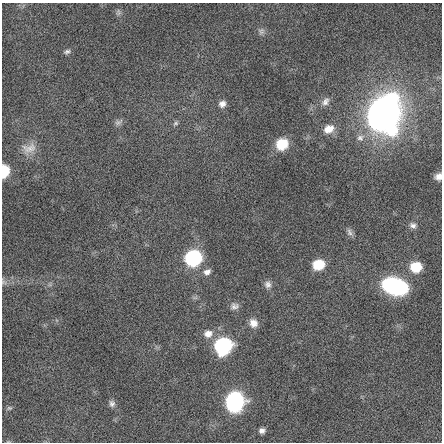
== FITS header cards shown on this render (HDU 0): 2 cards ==
NAXIS1  =                  440 / length of data axis 1
NAXIS2  =                  440 / length of data axis 2

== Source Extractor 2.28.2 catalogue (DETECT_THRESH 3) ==
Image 440 x 440 px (HDU 0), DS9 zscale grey, 1 PNG px = 1 image px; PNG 444 x 444 px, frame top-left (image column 1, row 440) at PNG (2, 3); no overlay
Background -0.0248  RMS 1.7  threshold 5.18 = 3 sigma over >= 5 px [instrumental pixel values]
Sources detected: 32; all 32 listed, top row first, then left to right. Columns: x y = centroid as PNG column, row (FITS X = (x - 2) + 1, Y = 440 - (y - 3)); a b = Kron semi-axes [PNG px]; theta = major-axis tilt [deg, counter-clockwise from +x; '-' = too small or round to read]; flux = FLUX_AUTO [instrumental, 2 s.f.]
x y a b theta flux
118 12 9 7 82 360
261 31 9 8 - 390
67 52 9 6 21 320
392 98 15 12 30 4000
325 102 13 9 51 710
222 104 9 8 - 620
382 114 27 25 -82 65000
118 122 12 6 29 400
176 123 8 5 31 250
329 129 13 10 27 1400
360 138 11 9 19 740
282 144 12 10 37 3100
29 148 22 14 17 1500
4 171 8 6 81 6400
438 177 8 7 - 650
413 225 9 7 -24 460
349 232 11 7 -70 410
193 258 10 9 - 24000
318 265 10 8 19 3200
416 267 11 10 - 2900
207 272 10 7 30 590
4 282 9 6 -47 330
268 284 9 9 - 540
395 286 19 12 -16 18000
234 306 11 9 4 540
253 323 11 10 - 950
208 334 12 10 12 1100
223 346 10 9 - 26000
235 402 14 13 - 15000
112 403 9 8 - 450
9 408 7 6 - 220
262 431 7 6 - 470
At the frame edge (FLAGS 8, measured only in part): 3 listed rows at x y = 4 171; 438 177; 4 282